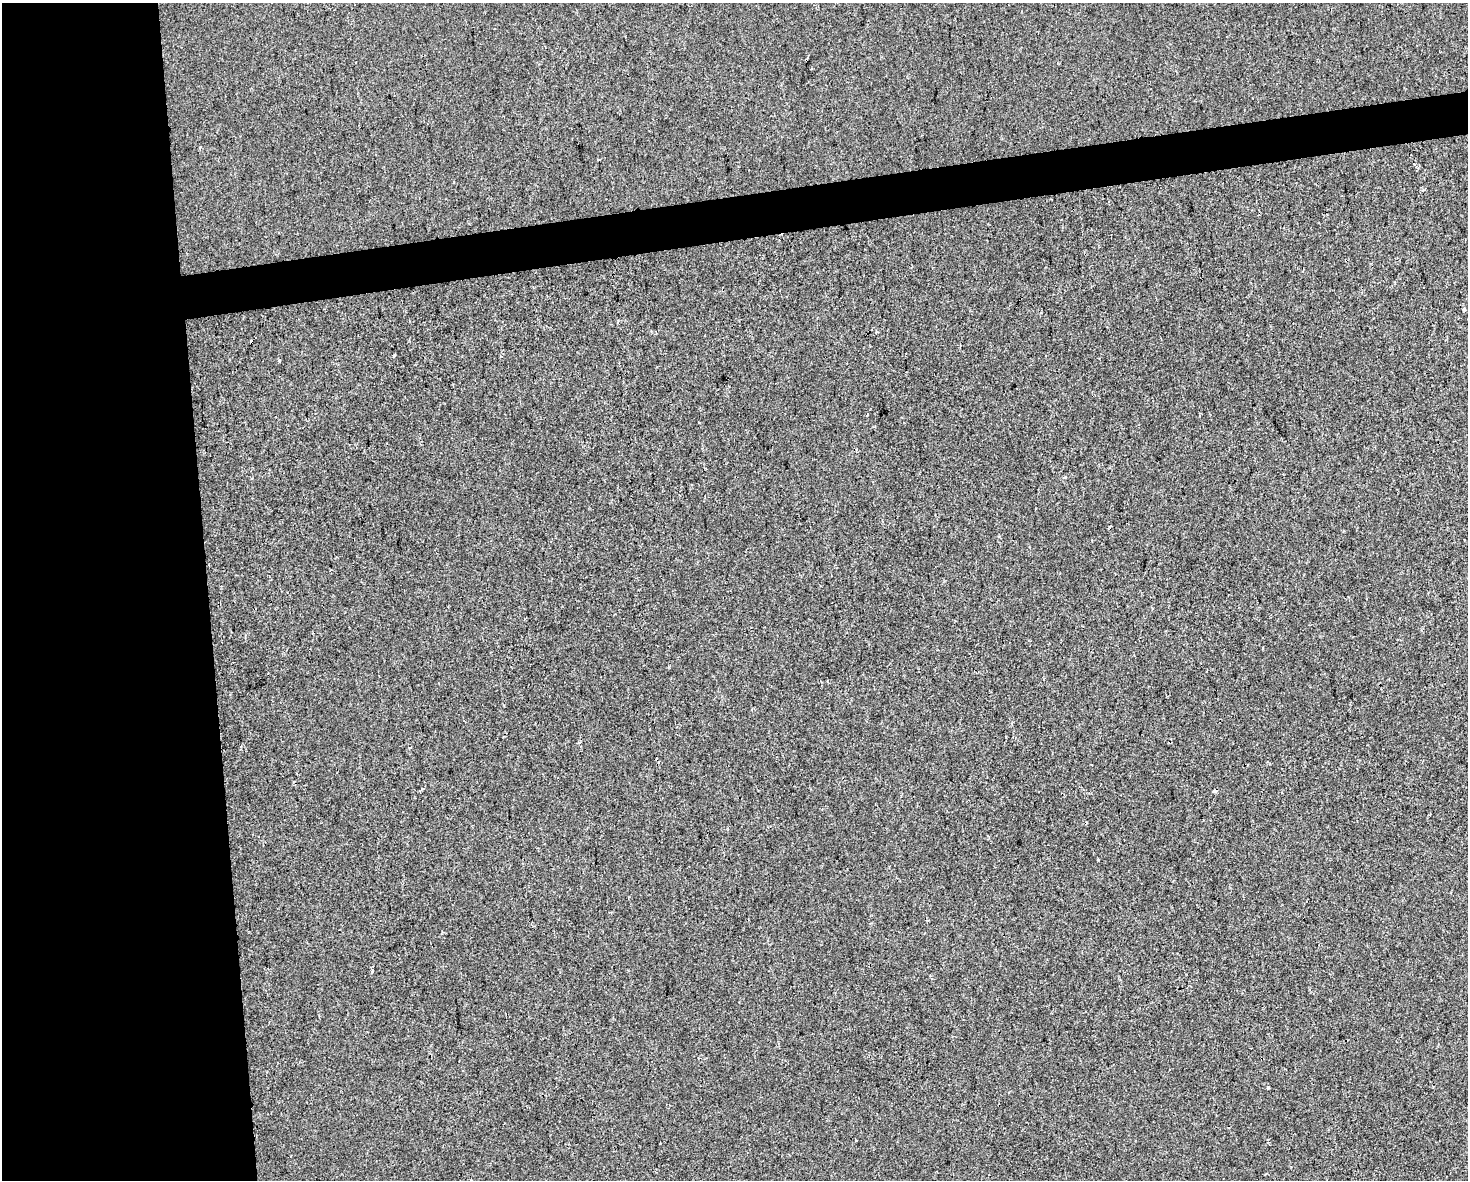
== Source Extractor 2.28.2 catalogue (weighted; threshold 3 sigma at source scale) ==
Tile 7 of 3 x 4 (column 1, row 3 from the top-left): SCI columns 17-1482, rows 1179-2356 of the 4473 x 4711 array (HDU 1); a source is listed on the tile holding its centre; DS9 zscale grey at full resolution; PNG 1470 x 1182 px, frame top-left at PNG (2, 3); no overlay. Shown black and unused: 17% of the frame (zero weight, under 2 of 3 exposures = <1% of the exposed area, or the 3 px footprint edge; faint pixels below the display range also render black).
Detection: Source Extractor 2.28.2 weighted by HDU 2 'WHT'; one run over the whole footprint, this tile lists its part. Background -6.59e-04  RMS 0.0042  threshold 0.0191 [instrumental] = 3 sigma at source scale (4.5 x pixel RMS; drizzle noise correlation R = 1.50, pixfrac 1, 0.0396/0.0396 arcsec/px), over >= 5 px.
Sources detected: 12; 3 cosmic-ray / hot-pixel residue — not listed; the other 9 listed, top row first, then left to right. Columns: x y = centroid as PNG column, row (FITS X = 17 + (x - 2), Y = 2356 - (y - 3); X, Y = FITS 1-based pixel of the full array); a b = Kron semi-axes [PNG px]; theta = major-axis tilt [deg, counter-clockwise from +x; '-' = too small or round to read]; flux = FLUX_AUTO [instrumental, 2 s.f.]
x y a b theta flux
200 147 4 3 - 0.57
599 160 3 2 - 0.57
1464 309 4 4 - 0.61
394 356 4 3 - 0.6
279 361 3 3 - 1
867 414 4 2 - 0.31
1262 648 3 2 - 0.44
372 971 4 3 - 0.45
856 1140 3 3 - 0.85